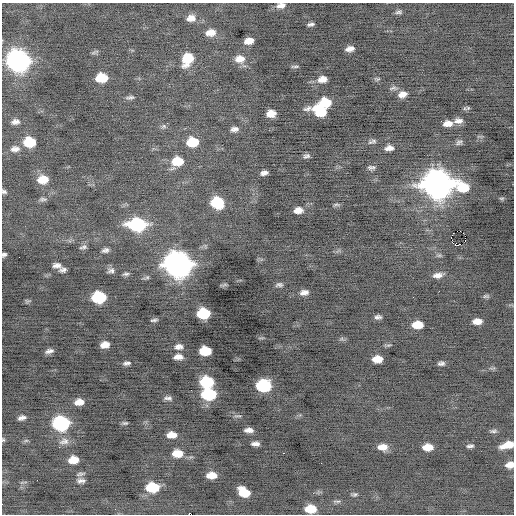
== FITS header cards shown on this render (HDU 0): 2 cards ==
NAXIS1  =                  512 / Axis length
NAXIS2  =                  512 / Axis length

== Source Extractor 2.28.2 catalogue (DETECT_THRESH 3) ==
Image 512 x 512 px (HDU 0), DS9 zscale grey, 1 PNG px = 1 image px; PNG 516 x 516 px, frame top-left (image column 1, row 512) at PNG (2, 3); no overlay
Background -0.215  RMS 0.84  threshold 2.53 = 3 sigma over >= 5 px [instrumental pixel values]
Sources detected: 116; all 116 listed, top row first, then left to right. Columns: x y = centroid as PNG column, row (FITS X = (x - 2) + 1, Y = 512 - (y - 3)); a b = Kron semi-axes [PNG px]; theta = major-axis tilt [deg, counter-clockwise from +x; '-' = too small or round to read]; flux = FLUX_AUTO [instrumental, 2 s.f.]
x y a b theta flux
281 5 11 7 10 340
399 12 9 5 11 150
191 18 11 9 5 440
310 24 6 3 8 150
210 33 11 8 7 550
249 41 8 6 12 500
350 49 8 5 12 300
95 52 11 4 20 110
187 59 13 10 65 1400
240 59 13 9 4 570
18 61 12 10 -8 32000
295 66 10 3 2 97
101 78 10 7 4 1700
322 79 10 7 10 450
377 79 9 5 0 100
393 88 13 6 3 170
402 94 10 7 18 410
130 97 12 5 4 160
325 103 10 7 6 1800
468 108 7 5 20 100
320 111 15 9 -20 2000
271 113 8 6 5 620
441 121 2 2 - 82
458 121 12 7 3 310
15 122 10 7 6 270
167 123 3 3 - 75
448 123 11 7 5 480
164 126 7 5 1 130
234 129 9 6 5 240
372 141 13 5 15 170
29 142 10 8 -1 1900
192 142 10 8 4 1700
459 142 10 6 24 180
389 148 10 6 5 340
15 149 13 8 3 390
306 156 8 5 16 160
177 161 11 9 5 1300
371 168 9 5 2 160
264 173 7 4 15 220
43 179 11 8 4 950
437 184 13 11 -6 82000
463 187 15 11 -24 1800
4 192 7 5 -24 120
43 199 10 5 2 150
502 199 7 4 -5 92
217 203 10 8 -9 2800
336 205 10 3 0 97
298 210 9 6 8 430
137 225 13 8 0 7000
460 231 2 2 - 140
453 233 2 2 - 39
457 245 4 3 - 720
83 247 10 5 14 140
105 250 9 5 15 180
4 255 5 4 - 130
439 255 7 5 -7 100
57 265 10 6 -6 270
178 265 12 11 - 63000
63 270 7 5 11 200
111 271 9 6 17 180
126 274 8 4 9 130
438 275 13 6 10 350
279 285 9 5 6 150
304 292 9 6 9 290
486 296 8 5 1 110
99 297 10 8 4 4400
27 301 8 5 0 110
203 313 10 7 3 2900
378 317 7 4 3 170
154 320 7 3 9 110
477 321 9 6 2 490
417 325 9 6 0 980
105 345 8 6 10 470
179 347 9 7 4 270
49 351 9 5 16 220
205 351 9 7 1 1800
178 357 9 5 3 350
377 359 9 6 1 770
126 363 8 4 7 170
441 363 7 5 7 160
492 368 10 2 0 77
207 382 10 8 -2 3300
263 386 10 8 1 4600
209 394 10 8 -2 4500
168 398 10 5 -7 180
79 402 9 6 8 490
238 416 11 2 3 84
22 418 8 5 16 230
61 423 10 8 2 10000
125 423 7 4 5 100
249 430 8 4 -1 290
493 431 10 5 3 130
171 435 9 6 1 580
3 440 6 4 -70 73
26 440 6 4 1 89
64 441 14 9 12 350
255 444 7 4 0 250
507 445 12 6 16 880
470 446 8 4 6 140
382 447 10 7 -4 550
428 447 9 6 1 800
177 453 11 8 0 850
283 453 3 2 - 180
73 460 9 6 6 810
321 463 2 2 - 88
510 465 8 6 12 450
80 474 12 4 12 130
211 475 9 6 1 640
81 481 8 5 -1 220
22 482 5 4 - 78
152 487 10 7 0 2300
244 492 11 8 -31 1200
354 494 8 4 2 110
337 501 12 4 -3 130
2 504 2 2 - 49
311 509 10 7 -2 1200
At the frame edge (FLAGS 8, measured only in part): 7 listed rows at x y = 281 5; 4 192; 4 255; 3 440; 507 445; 510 465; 2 504